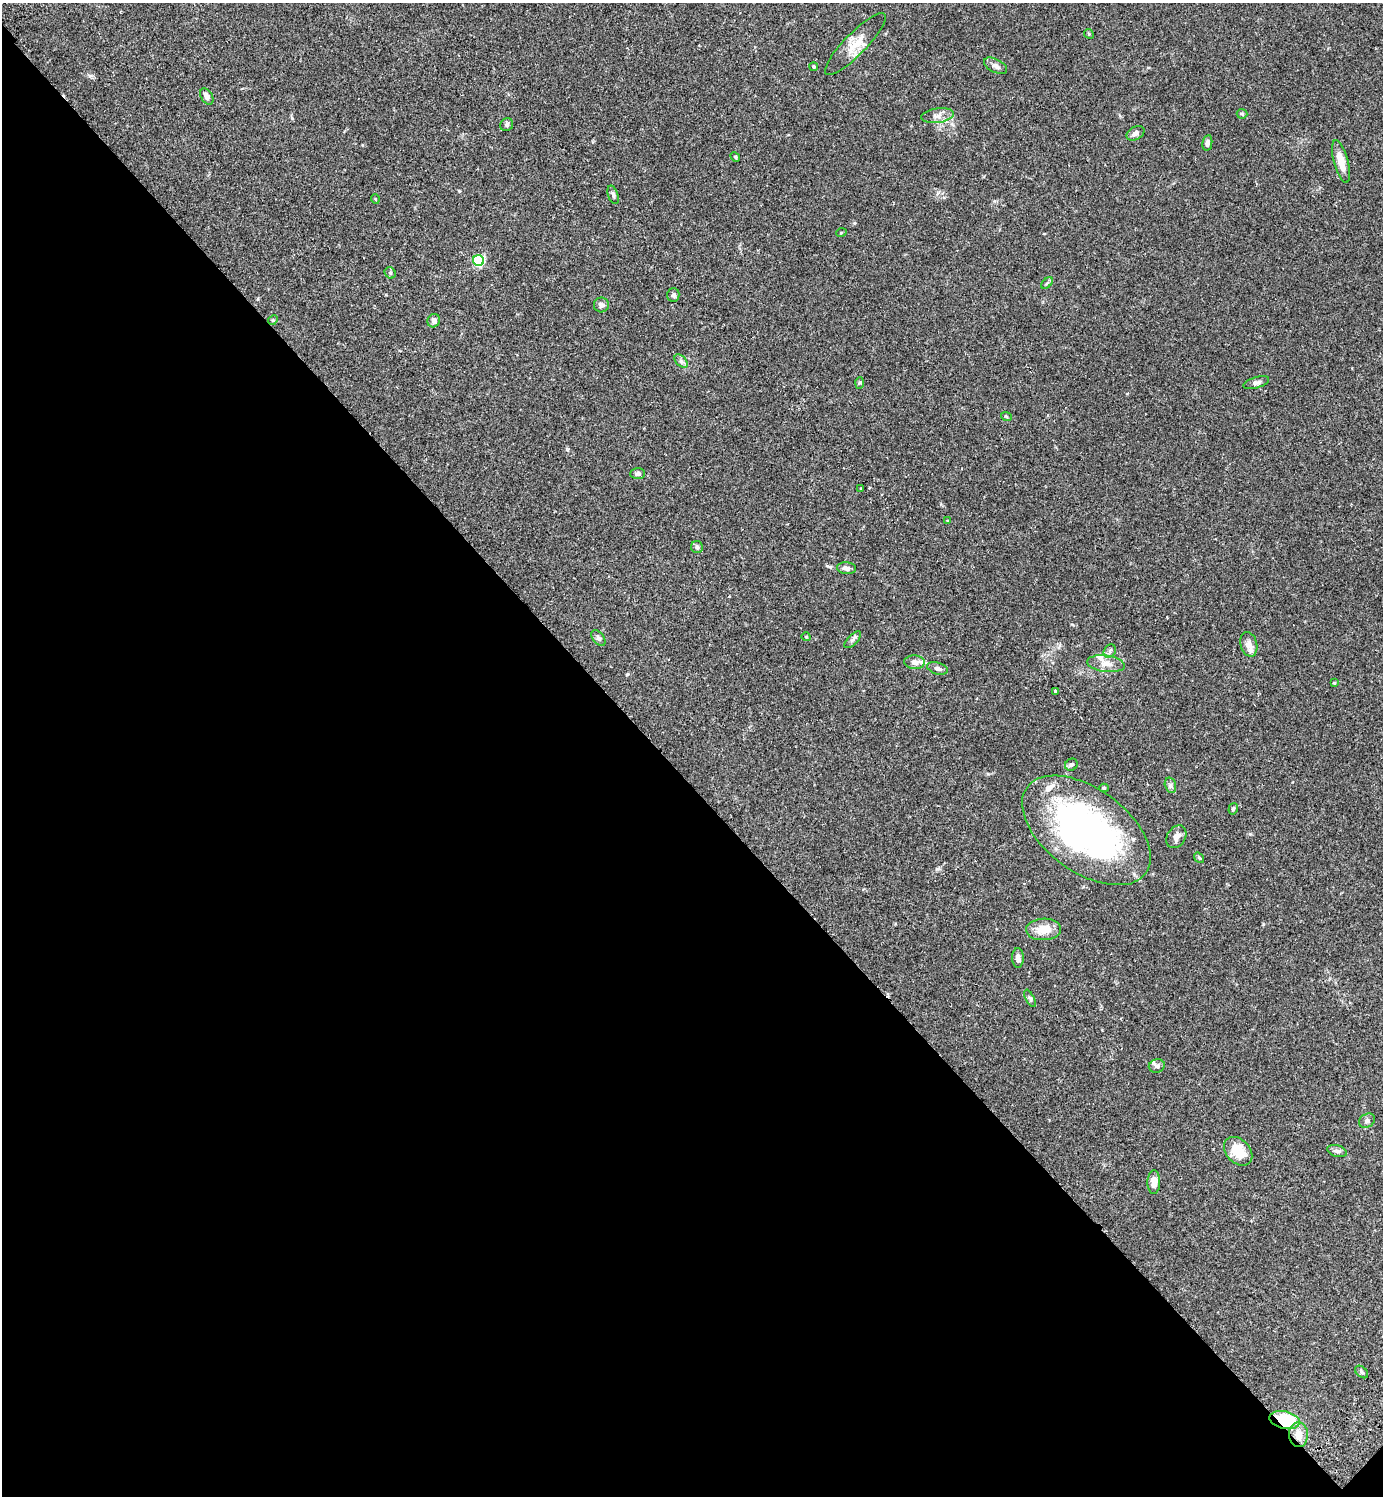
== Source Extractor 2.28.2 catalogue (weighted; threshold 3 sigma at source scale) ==
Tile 14 of 4 x 4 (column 2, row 4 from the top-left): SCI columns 1725-3105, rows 45-1538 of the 6070 x 6069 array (HDU 1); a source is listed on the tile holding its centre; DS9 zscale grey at full resolution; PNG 1385 x 1498 px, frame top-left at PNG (2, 3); each listed source drawn as its Kron ellipse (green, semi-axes under 4 px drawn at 4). Shown black and unused: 48% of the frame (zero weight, under 2 of 3 exposures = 3% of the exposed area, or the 3 px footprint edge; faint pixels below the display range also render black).
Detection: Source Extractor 2.28.2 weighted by HDU 2 'WHT'; one run over the whole footprint, this tile lists its part. Background 0.091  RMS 0.0057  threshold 0.0255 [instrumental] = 3 sigma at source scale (4.5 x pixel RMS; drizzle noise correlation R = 1.50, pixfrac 1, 0.05/0.05 arcsec/px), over >= 5 px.
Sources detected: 64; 5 inside a brighter listed object's ellipse — not listed separately; the other 59 listed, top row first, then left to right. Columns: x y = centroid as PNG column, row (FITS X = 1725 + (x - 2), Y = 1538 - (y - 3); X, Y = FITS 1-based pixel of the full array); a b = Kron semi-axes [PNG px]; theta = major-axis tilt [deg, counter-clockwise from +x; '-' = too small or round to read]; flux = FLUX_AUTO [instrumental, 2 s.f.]
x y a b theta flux
1089 34 5 4 - 0.64
855 44 42 11 45 9.5
996 66 12 6 -28 2.3
814 67 4 4 - 0.88
207 96 9 5 -60 2.8
1242 114 5 5 - 0.75
938 116 16 7 8 3.4
507 125 7 6 - 1.3
1135 133 9 6 28 2.3
1207 143 8 5 79 1.6
735 157 5 4 - 0.79
1341 162 22 7 -75 7.1
613 195 9 5 -71 1.4
375 199 5 3 - 0.47
841 233 5 3 - 0.46
479 261 5 5 - 59
390 273 6 5 - 0.83
1047 283 7 4 45 0.88
673 295 7 6 - 1.4
601 305 7 7 - 1.9
273 320 5 4 - 0.59
434 321 7 6 - 2.4
681 361 8 5 -46 1.4
859 383 6 4 88 0.68
1256 383 13 5 17 1.7
1006 416 5 3 - 0.49
638 474 7 5 3 1.5
861 489 4 2 - 0.39
947 521 4 3 - 0.52
697 547 6 6 - 1
847 568 9 6 -6 2.1
806 637 4 3 - 0.41
598 638 9 5 -52 1.4
853 640 11 5 46 1.4
1249 644 12 8 -75 3.5
1110 651 7 5 50 1.4
914 662 10 7 -2 2.6
1106 664 19 8 -7 5
937 668 11 5 -17 1.9
1334 683 3 2 - 0.54
1056 691 4 3 - 2.6
1071 765 6 5 - 1.2
1170 785 8 5 -73 1.4
1104 788 5 4 - 0.78
1233 809 6 4 73 0.81
1086 830 73 41 -36 180
1176 837 12 9 58 3.3
1199 858 6 4 -53 0.72
1044 929 17 11 2 7.8
1018 958 10 5 -88 2.5
1030 998 9 4 -63 1.2
1157 1066 8 6 15 1.4
1367 1121 8 6 27 1.5
1238 1151 16 11 -46 12
1337 1151 10 5 -17 1.6
1154 1182 12 6 89 4.1
1361 1372 7 5 -41 1.1
1285 1420 15 8 -12 30
1298 1435 12 9 -87 5.9
Overlapping masked pixels (flux is a lower limit): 2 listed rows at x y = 1285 1420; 1298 1435
Unlisted compact peaks at least as high as the median listed source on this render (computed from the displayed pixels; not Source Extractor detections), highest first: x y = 627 674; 937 869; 292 118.